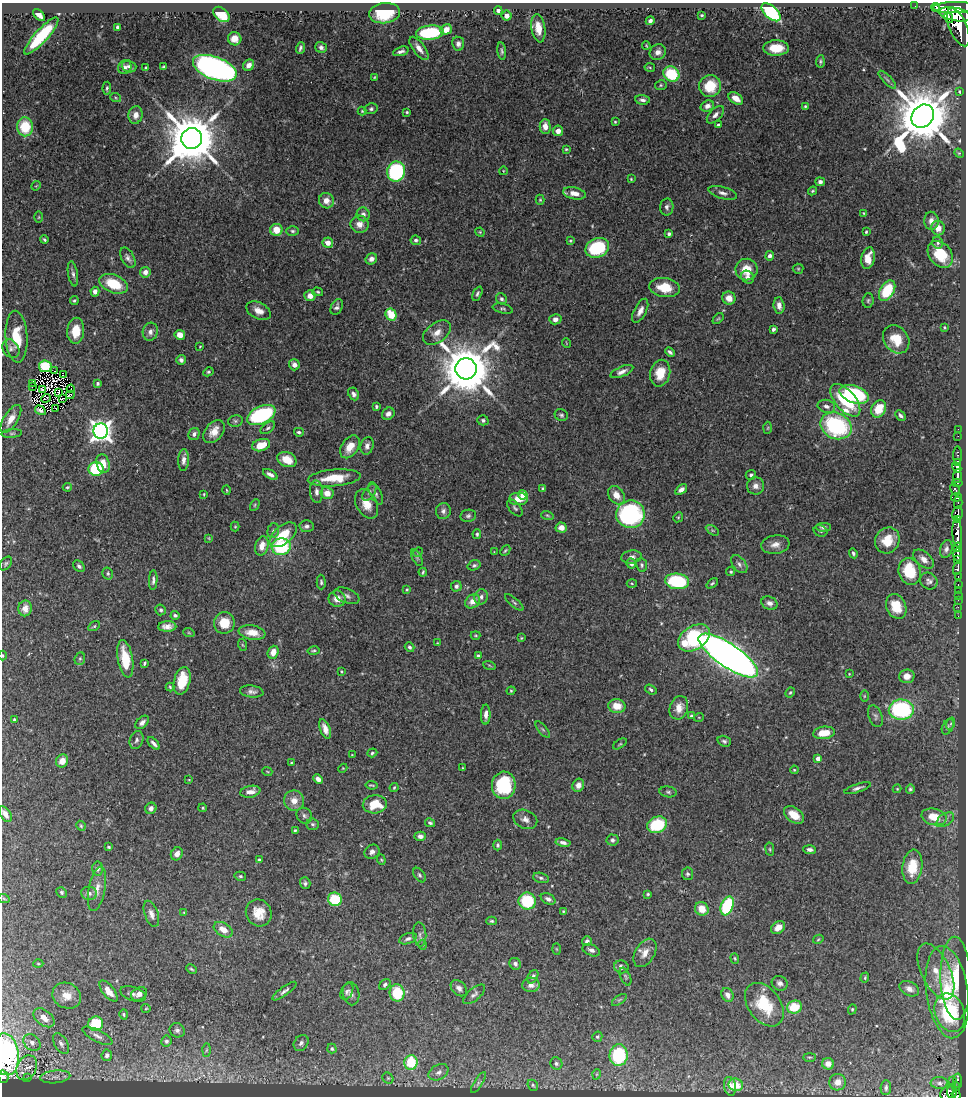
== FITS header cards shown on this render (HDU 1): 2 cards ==
NAXIS1  =                  964
NAXIS2  =                 1094

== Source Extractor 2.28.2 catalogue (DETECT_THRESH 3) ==
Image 964 x 1094 px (HDU 1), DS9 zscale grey, 1 PNG px = 1 image px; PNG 968 x 1098 px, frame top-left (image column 1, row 1094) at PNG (2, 3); each listed source drawn as its Kron ellipse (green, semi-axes under 4 px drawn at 4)
Background 0.794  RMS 0.027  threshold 0.0807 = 3 sigma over >= 5 px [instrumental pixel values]
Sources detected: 478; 3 with non-positive FLUX_AUTO (blend fragments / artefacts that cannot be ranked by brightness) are neither listed nor drawn; the other 475 listed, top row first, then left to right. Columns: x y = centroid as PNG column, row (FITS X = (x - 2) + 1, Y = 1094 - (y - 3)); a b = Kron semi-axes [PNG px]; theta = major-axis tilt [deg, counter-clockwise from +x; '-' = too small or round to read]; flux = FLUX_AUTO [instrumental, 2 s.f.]
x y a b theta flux
915 6 2 2 - 2.1
936 7 4 2 - 27
954 8 21 5 1 1900
498 11 4 4 - 5.5
771 12 11 6 -43 210
384 13 15 10 7 84
221 14 9 6 -41 67
955 14 17 6 -11 2000
39 15 7 4 -44 16
702 15 3 3 - 2.2
507 16 5 5 - 10
949 18 5 3 - 290
650 21 4 4 - 5.3
117 27 3 3 - 3.1
958 27 20 8 -67 2300
538 28 14 7 -81 24
446 30 6 5 - 18
430 33 14 7 5 120
41 36 24 6 48 110
235 39 7 6 - 16
458 44 7 6 - 7
646 46 4 3 - 1.8
321 47 6 5 - 5.5
300 48 6 3 71 4
419 48 14 6 -53 15
776 48 13 7 1 38
401 51 8 4 17 5.8
502 51 8 4 -82 4.2
658 52 8 7 - 11
820 61 6 4 86 3
249 65 6 5 - 9.5
129 66 7 6 - 5.4
125 67 7 6 - 5.9
164 67 3 3 - 2.6
650 67 5 3 - 2.2
146 68 3 3 - 2.2
215 68 23 11 -21 650
671 74 8 7 - 89
374 77 3 2 - 1.7
887 80 12 3 -45 4.4
661 85 5 5 - 2.6
710 86 11 10 - 57
107 88 6 4 85 3.3
960 92 3 3 - 2.4
116 98 5 3 - 2.5
736 98 8 5 -34 18
642 100 7 4 -5 5.9
707 106 7 5 20 7.6
805 106 4 3 - 2.2
371 109 6 5 - 4
362 111 4 4 - 1.6
407 112 3 3 - 2.3
136 115 9 7 78 13
715 115 11 6 46 8.2
923 116 12 10 51 15000
615 122 4 3 - 1.9
718 125 3 3 - 3.2
545 126 7 5 -90 16
25 127 9 8 - 66
558 131 5 5 - 12
192 138 10 10 - 13000
566 149 4 3 - 2.1
959 153 5 4 - 1.9
503 171 4 3 - 1.4
396 172 10 9 - 180
631 179 3 3 - 1.7
820 182 5 4 - 5.5
36 186 5 4 - 1.7
813 191 5 3 - 2.3
574 193 11 6 -12 17
723 193 14 6 -16 8.9
540 200 5 4 - 2.2
326 201 8 7 - 14
667 207 8 6 87 5.9
864 213 4 3 - 1.9
363 214 7 6 - 7.3
39 217 5 3 - 1.9
931 221 9 7 -87 8.9
359 224 9 8 - 15
938 228 7 7 - 17
276 230 6 6 - 28
292 231 6 4 -2 3.5
480 232 5 4 - 2.1
866 232 3 3 - 2.2
669 234 4 3 - 3.8
44 240 4 3 - 2.4
416 240 5 4 - 4.2
570 241 4 3 - 2.2
328 243 5 5 - 14
938 243 6 5 - 4.3
597 248 12 9 24 120
940 254 15 11 -51 63
770 256 4 4 - 6
128 258 11 6 -61 6.9
868 258 11 6 78 26
371 259 6 5 - 9
746 269 11 11 - 32
798 269 5 5 - 2.1
145 272 5 5 - 12
73 274 12 5 -80 6
748 277 7 6 - 7.6
113 284 15 9 -22 57
665 288 15 9 -8 40
887 291 11 7 59 86
95 292 5 4 - 8.7
318 292 5 4 - 2.5
477 294 8 4 65 4
310 296 5 5 - 13
729 298 7 6 - 15
501 299 6 5 - 4
74 300 4 4 - 2.5
868 300 7 5 86 3.3
779 305 8 5 -82 11
337 307 8 5 64 5.6
503 309 10 4 -14 3.6
259 311 13 8 -26 17
640 311 13 6 63 11
391 315 6 5 - 42
555 319 6 5 - 8.3
718 319 6 4 44 2.2
944 327 3 2 - 1.7
773 329 4 3 - 4.2
76 331 13 8 86 37
150 332 9 7 76 9.4
437 333 16 9 36 17
180 335 5 5 - 20
16 337 26 11 -87 51
896 339 15 12 -53 39
566 343 5 3 - 1.3
200 346 3 2 - 1.3
11 349 10 8 -55 6.9
670 352 5 3 - 4
181 360 5 5 - 5.3
294 365 6 5 - 10
45 366 6 6 - 65
466 369 10 10 - 12000
55 371 2 2 - 0.71
208 372 5 4 - 3.2
622 372 12 5 23 9.3
660 373 13 10 77 33
63 375 2 2 - 1.5
32 383 2 2 - 1.8
97 383 4 4 - 3.5
32 387 2 2 - 1.3
43 389 4 2 - 2
71 389 4 3 - 8.8
59 392 3 2 - 1.1
353 394 7 5 -64 6
854 394 15 8 -18 170
70 395 4 2 - 2.8
46 398 5 2 - 2.3
62 398 3 2 - 3.3
845 400 20 10 -50 120
376 406 4 3 - 2.9
826 406 9 6 -15 8
56 409 4 2 - 2.3
879 409 9 7 59 45
40 410 6 4 -31 2.5
388 414 7 5 44 7.8
261 415 15 8 25 180
561 415 7 5 -25 3.9
900 416 6 3 -46 4.8
11 419 16 7 58 21
483 420 5 5 - 4
235 421 7 5 13 3.7
836 426 16 13 -24 200
268 428 8 5 36 4.2
768 428 6 4 87 2.3
958 429 2 2 - 4.2
101 431 7 7 - 1400
214 432 13 8 52 20
299 432 5 4 - 3.8
12 433 10 4 5 3.3
194 434 6 5 - 6.3
958 436 2 2 - 9.1
261 445 9 6 16 32
367 446 9 6 75 8
350 447 12 8 55 23
957 455 9 3 -90 40
184 460 11 5 88 9
287 460 10 7 -24 25
103 463 9 6 -74 23
958 463 4 3 - 120
957 468 6 4 -62 290
96 469 7 7 - 96
270 474 8 4 -30 7.4
751 475 5 5 - 4
957 476 7 3 85 260
334 478 26 8 5 52
957 483 5 3 - 80
755 486 8 8 - 11
67 487 5 3 - 2.3
542 488 3 3 - 2.8
226 490 5 3 - 1.7
681 490 6 4 35 8.6
955 490 6 3 -59 140
316 492 11 6 -86 9.1
369 492 10 5 56 5.1
327 493 6 6 - 21
204 494 4 2 - 1.5
376 494 12 5 -64 5.6
523 495 4 4 - 41
616 495 10 7 -52 19
956 497 5 4 - 180
518 499 9 6 1 24
958 503 6 3 -90 120
367 504 15 10 -62 26
255 505 6 4 62 2.5
515 508 10 5 -49 4.4
443 511 8 7 - 7.1
630 514 14 13 - 250
957 514 7 5 77 230
547 515 6 4 -18 2.4
468 516 8 6 10 5.1
678 517 5 4 - 2.3
958 520 3 3 - 50
307 526 7 6 - 6
235 527 5 4 - 1.9
823 527 7 4 -2 5.2
561 528 5 5 - 13
712 530 7 4 -31 2.9
273 531 7 5 74 4.6
820 531 7 5 -16 3.7
957 533 14 4 -87 1000
477 534 5 4 - 3.1
283 535 16 9 40 50
209 538 3 2 - 1.4
887 540 13 12 - 35
775 545 14 9 8 14
262 546 10 6 75 21
281 547 9 8 - 120
958 547 4 3 - 180
946 549 9 6 73 6.8
505 550 6 3 46 2.4
418 552 5 4 - 2.1
494 552 3 3 - 1.2
853 553 5 4 - 3.6
958 554 7 3 89 410
632 557 10 6 9 8.4
417 558 9 4 -63 3.8
923 559 12 7 -40 13
958 559 3 2 - 250
631 563 5 5 - 7.6
6 564 8 5 50 3.5
739 564 10 6 -52 7
474 565 6 5 - 3.9
642 565 7 5 -81 4
79 566 6 5 - 4.5
957 568 7 4 74 150
910 571 14 11 -74 70
423 572 4 2 - 2.6
731 572 4 4 - 2.2
108 573 6 5 - 3
958 576 3 2 - 35
153 580 10 4 86 4.9
677 581 12 8 -6 150
929 581 9 8 - 7.7
321 582 7 4 -89 3.5
632 583 5 3 - 1.8
712 583 6 4 37 3
958 585 4 2 - 26
456 586 5 5 - 5.6
407 590 3 3 - 2.1
958 590 2 2 - 3.2
958 595 2 2 - 4.4
347 596 13 7 -22 7.7
481 597 7 6 - 6.9
337 599 8 8 - 17
958 600 2 2 - 2.7
473 601 8 6 38 17
514 602 11 3 -41 3.4
769 603 8 6 -23 9.2
896 606 13 9 -67 43
958 607 3 2 - 3.5
25 608 8 6 81 12
161 610 5 5 - 3.9
175 615 4 4 - 3.4
958 616 2 2 - 2.8
224 623 11 10 - 39
94 626 6 4 29 2.7
167 626 9 5 1 12
189 633 6 3 -19 2
252 633 13 7 -9 25
476 635 5 3 - 1.9
521 638 3 3 - 1.6
694 638 17 11 34 180
437 643 4 3 - 1.5
243 645 6 4 -69 1.9
409 647 5 4 - 4.2
313 651 6 4 11 2.9
273 652 6 5 - 18
728 655 35 11 -34 2200
3 656 5 2 - 1.6
478 656 4 4 - 3.9
80 659 6 5 - 3.2
125 659 19 7 -80 60
144 663 4 3 - 3.1
489 665 6 4 -19 2.2
341 671 4 3 - 1.7
849 674 3 2 - 1.3
907 676 8 7 - 16
182 681 14 8 77 53
170 687 4 4 - 2
651 690 6 4 -37 4.3
511 691 4 4 - 2.2
252 692 12 6 -7 7.6
790 692 5 3 - 2.3
864 696 6 4 89 2
617 706 8 7 - 29
679 708 12 9 71 20
901 710 12 10 3 220
486 715 10 4 89 10
691 716 4 3 - 3.5
875 716 11 6 -70 5.7
699 717 5 3 - 1.7
15 720 4 4 - 6.4
142 722 8 5 45 7.2
951 724 6 3 70 2.6
948 727 8 5 62 4.2
325 729 10 5 -70 13
543 730 10 4 -49 3.4
824 733 11 6 6 29
137 740 9 6 70 5.2
724 741 7 5 -20 4.1
154 743 7 4 -47 5.8
620 744 8 3 33 2.1
372 753 5 4 - 2.9
352 755 3 2 - 1.6
818 759 4 4 - 11
62 761 7 6 - 16
291 763 4 3 - 1.6
343 768 4 3 - 1.5
462 768 3 2 - 1.1
794 770 4 3 - 1.9
267 771 5 3 - 1.6
318 779 5 4 - 9.7
189 780 4 3 - 1.4
372 785 6 2 -9 2.5
504 785 14 12 86 110
578 785 7 5 67 11
394 788 5 3 - 2.2
857 788 14 4 18 6.2
897 789 4 4 - 1.6
910 789 5 4 - 3.2
250 792 10 5 11 13
668 792 8 5 -8 4.2
294 801 10 10 - 18
375 804 12 9 4 42
151 808 6 5 - 7.6
203 808 4 3 - 2.1
5 814 9 5 -58 13
794 815 11 7 -35 26
304 816 8 7 - 5.7
934 817 13 8 -12 36
525 819 12 9 -23 12
945 820 10 6 34 6.8
430 823 5 3 - 3.4
313 824 6 6 - 3.8
657 825 10 8 24 96
81 826 5 4 - 2.4
295 830 4 3 - 2.4
420 836 5 4 - 6.8
612 840 6 5 - 3.7
563 842 7 4 -10 6.4
498 845 5 4 - 3.1
109 847 3 3 - 2.2
770 849 7 3 -82 2.3
810 850 6 4 -5 6.3
372 852 8 6 36 7.6
177 854 7 5 59 13
259 860 3 3 - 3.5
381 860 5 4 - 2.1
912 867 17 10 83 58
98 868 7 5 85 5.4
688 874 6 5 - 4
419 875 8 5 -53 3.9
240 876 6 4 -14 3
541 878 8 5 -15 4.4
305 883 6 5 - 4.4
97 889 22 8 79 18
62 892 5 5 - 3.2
89 893 8 6 -5 7.2
648 894 4 3 - 2.4
4 899 6 3 -20 2.1
335 899 7 6 - 72
548 899 8 5 -27 6.8
527 901 8 8 - 91
727 906 10 6 69 150
702 909 7 6 - 29
563 911 4 3 - 2.2
184 912 3 2 - 1.3
259 913 14 12 -58 28
151 914 13 6 -71 10
492 921 5 4 - 3
778 928 7 5 40 17
223 930 10 6 -31 21
420 934 12 6 -84 7.5
408 939 9 5 19 5.4
818 939 5 4 - 2
587 941 5 4 - 4.5
423 945 5 3 - 1.8
556 949 5 3 - 1.7
591 950 9 5 -23 6.4
645 953 15 9 59 17
735 958 5 4 - 2.2
38 964 5 3 - 1.8
515 964 6 5 - 6
621 967 7 6 - 6.9
191 969 5 3 - 2.4
936 972 30 14 -64 38
533 977 7 5 60 5.9
625 977 9 5 -66 3.2
865 978 5 4 - 2.4
956 978 41 15 -88 66
780 983 8 7 - 6.9
385 984 6 4 44 4.6
531 985 8 7 - 11
459 988 9 6 -44 8.4
909 989 10 7 -28 12
108 991 12 6 -52 21
284 991 14 4 36 6.1
347 991 9 5 64 5.5
947 992 46 21 -82 120
397 993 8 7 - 68
133 994 13 6 -19 7.7
139 994 8 6 29 9.9
351 994 12 8 -79 8.9
474 994 13 6 40 6.4
728 995 7 5 -65 9.1
67 996 15 12 -28 25
619 1000 8 4 35 2.9
764 1005 24 16 -53 71
794 1007 7 6 - 49
146 1008 5 4 - 1.8
852 1009 5 4 - 2
950 1013 20 14 -69 130
124 1014 5 4 - 2.7
44 1018 12 7 -38 18
96 1024 7 7 - 78
177 1030 8 7 - 5.7
97 1036 16 6 -27 9.6
597 1037 5 5 - 3.2
166 1041 5 5 - 4.4
32 1043 9 7 -45 10
301 1043 8 6 51 6.1
61 1044 11 6 -59 7.8
332 1049 5 4 - 3.7
206 1050 6 4 88 2.9
6 1054 21 13 -83 380
107 1055 6 5 - 6
619 1055 11 9 84 120
809 1057 6 3 0 2.2
411 1062 7 6 - 69
556 1064 6 5 - 4.7
828 1064 6 5 - 10
27 1068 13 9 64 2.2
439 1072 10 7 28 7.9
597 1074 5 3 - 1.5
3 1077 6 5 - 56
55 1077 15 6 6 9.6
28 1078 3 2 - 1.2
388 1078 6 5 - 3
953 1081 2 2 - 3.2
958 1081 7 3 -86 44
838 1082 8 8 - 12
478 1083 12 4 58 4.4
939 1083 8 6 -2 5.9
533 1085 6 5 - 3.2
736 1085 7 6 - 31
730 1086 9 6 -79 11
956 1086 4 4 - 38
886 1088 7 5 84 3.9
952 1092 6 5 - 180
947 1093 8 6 50 200
956 1095 5 4 - 230
At the frame edge (FLAGS 8, measured only in part): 5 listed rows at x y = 3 656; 5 814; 6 1054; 3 1077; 956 1095
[3 non-positive-flux detections neither listed nor drawn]